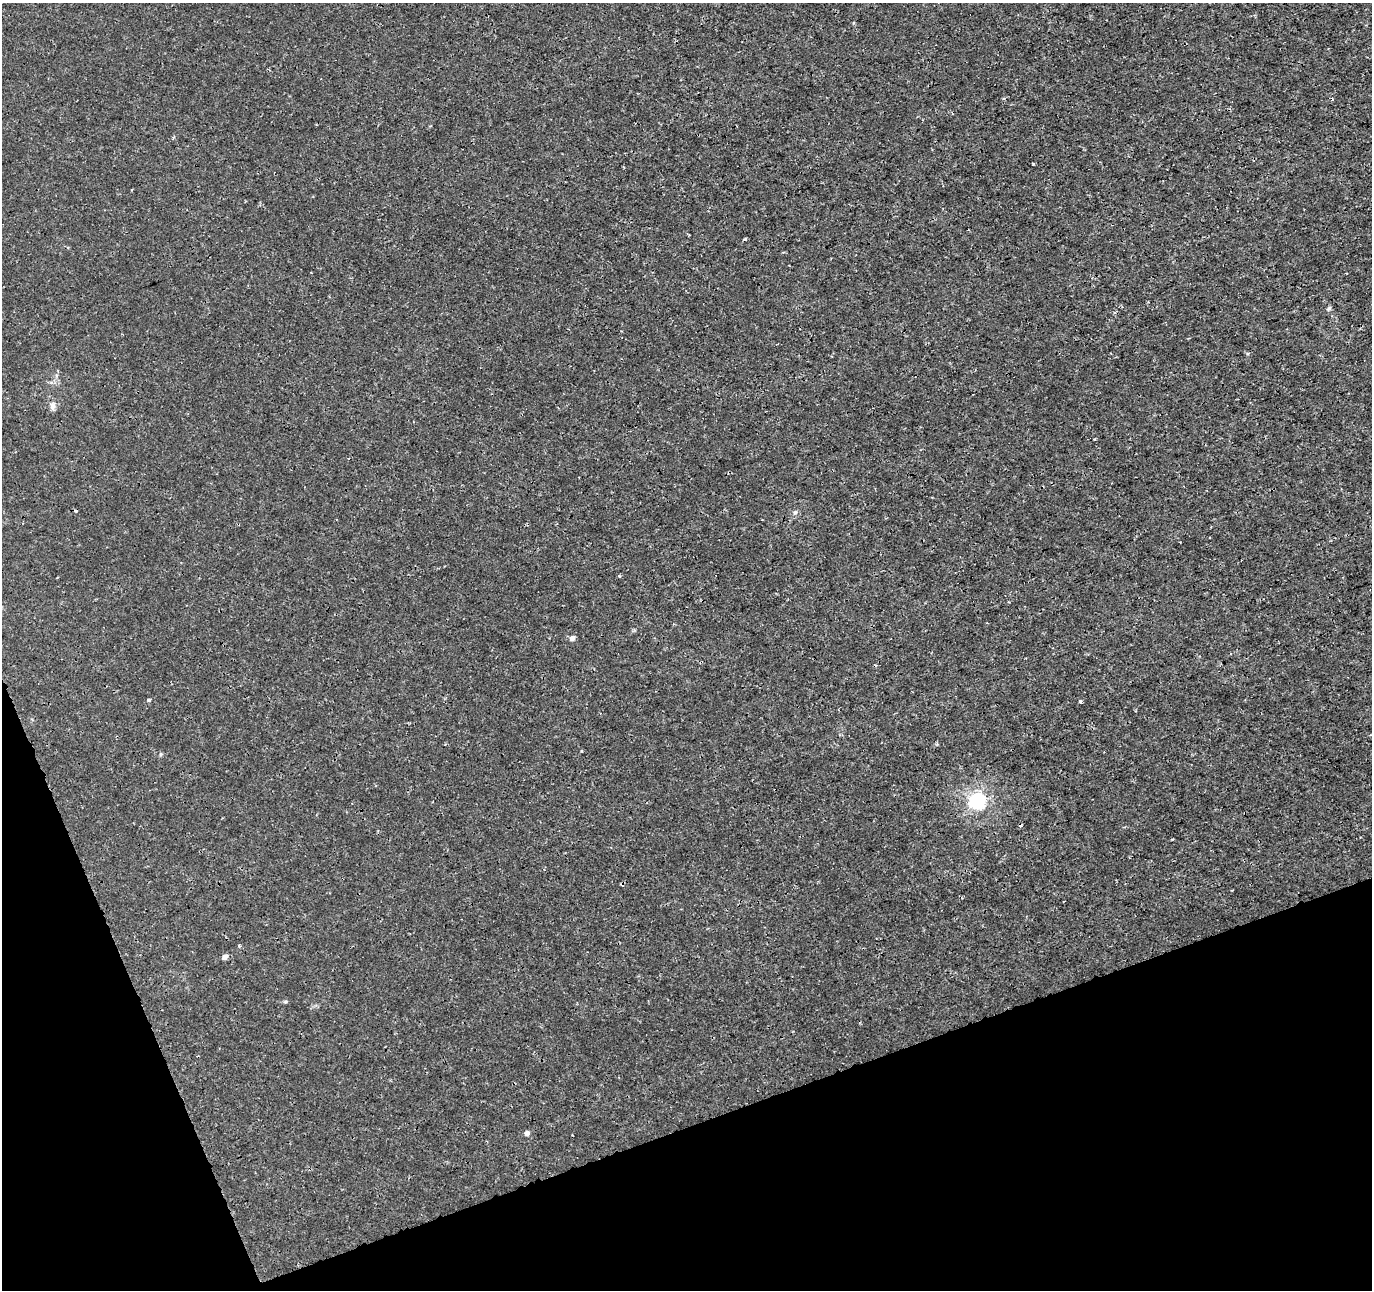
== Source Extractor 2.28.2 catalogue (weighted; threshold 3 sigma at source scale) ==
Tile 14 of 4 x 4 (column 2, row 4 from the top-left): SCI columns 1425-2794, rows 101-1388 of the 5593 x 5401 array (HDU 1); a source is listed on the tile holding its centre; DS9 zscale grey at full resolution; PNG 1374 x 1292 px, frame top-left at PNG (2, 3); no overlay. Shown black and unused: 18% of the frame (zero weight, under 3 of 4 exposures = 5% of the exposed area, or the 3 px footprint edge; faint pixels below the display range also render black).
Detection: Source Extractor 2.28.2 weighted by HDU 2 'WHT'; one run over the whole footprint, this tile lists its part. Background 5.43e-05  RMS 9.8e-04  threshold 0.00442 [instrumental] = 3 sigma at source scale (4.5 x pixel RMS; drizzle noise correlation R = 1.50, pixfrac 1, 0.0396/0.0396 arcsec/px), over >= 5 px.
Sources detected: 13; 3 cosmic-ray / hot-pixel residue — not listed; the other 10 listed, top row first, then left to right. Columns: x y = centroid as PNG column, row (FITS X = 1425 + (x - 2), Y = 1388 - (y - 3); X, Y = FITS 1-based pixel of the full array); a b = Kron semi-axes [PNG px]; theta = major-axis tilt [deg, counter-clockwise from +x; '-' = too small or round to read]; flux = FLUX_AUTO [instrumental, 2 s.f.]
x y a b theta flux
1033 164 3 2 - 0.084
745 239 4 3 - 0.28
53 407 9 7 81 0.37
619 576 3 3 - 0.16
572 638 5 5 - 0.5
149 700 4 3 - 0.27
1080 702 4 3 - 0.14
977 801 7 6 - 26
225 957 5 4 - 0.44
527 1133 5 5 - 0.42